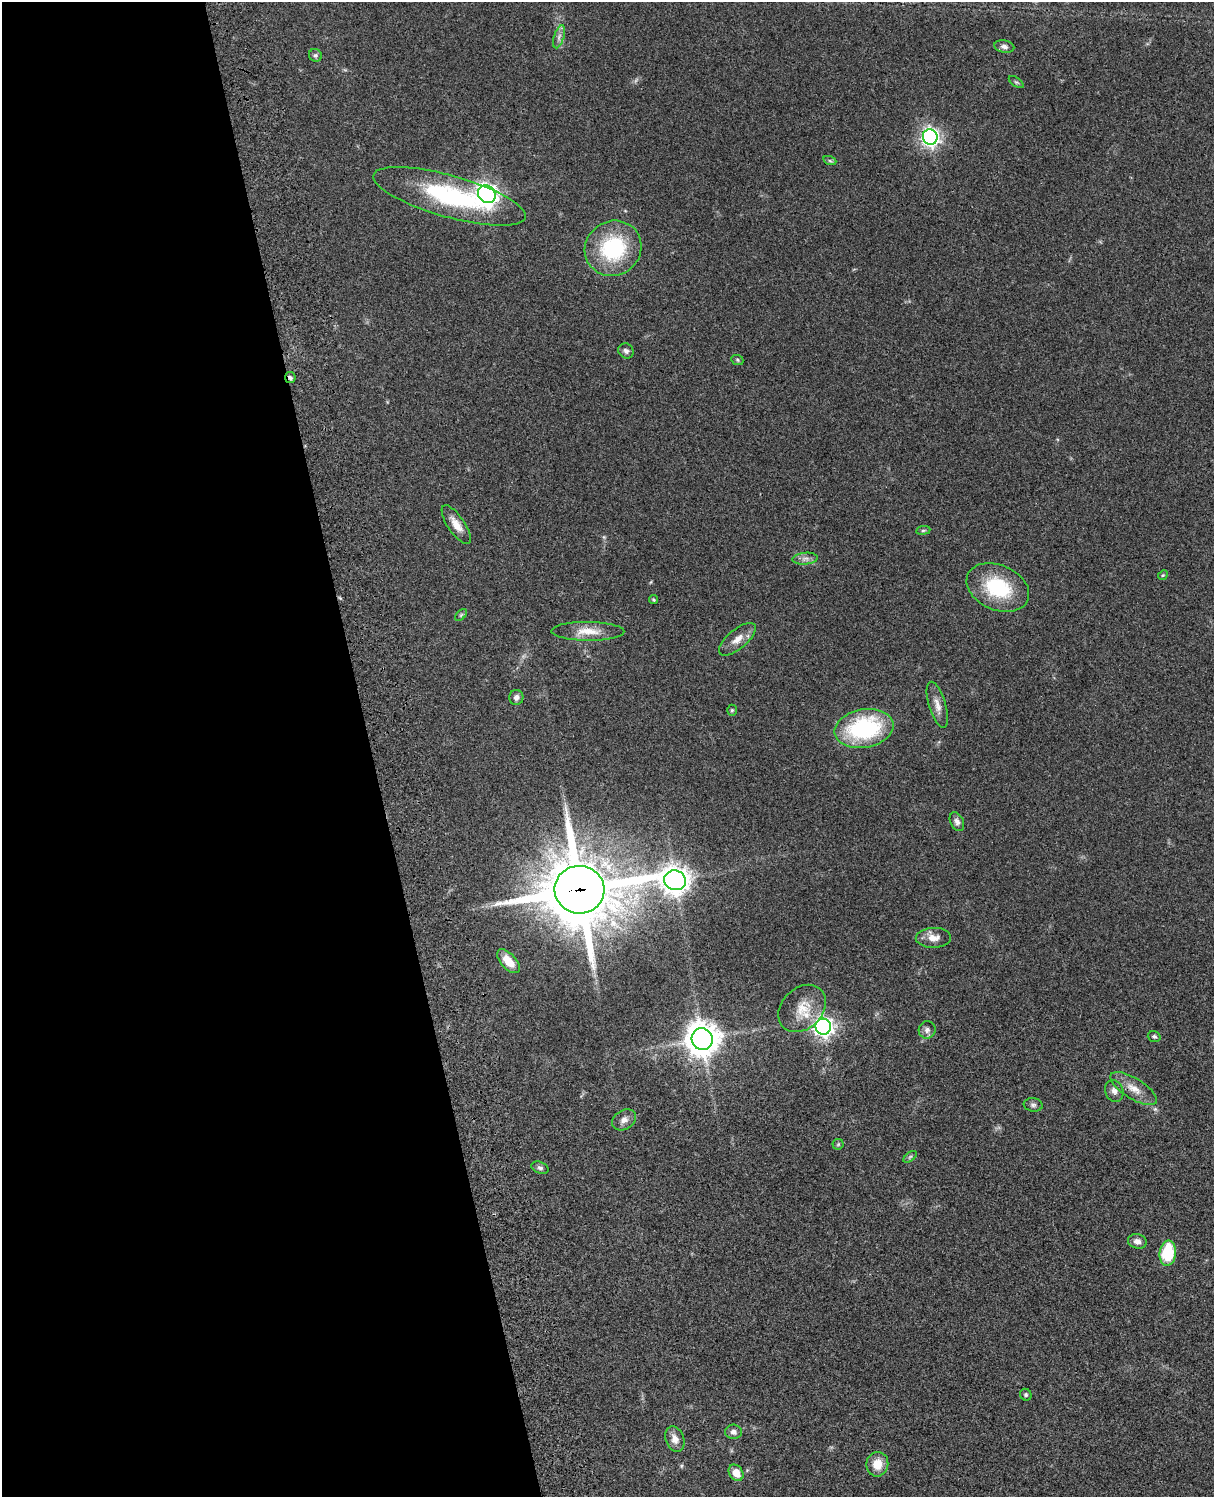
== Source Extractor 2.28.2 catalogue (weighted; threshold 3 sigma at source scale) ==
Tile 5 of 4 x 3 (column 1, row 2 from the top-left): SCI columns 121-1332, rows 1773-3267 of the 5087 x 4926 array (HDU 1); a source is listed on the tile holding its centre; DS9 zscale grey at full resolution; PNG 1216 x 1499 px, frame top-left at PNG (2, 2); each listed source drawn as its Kron ellipse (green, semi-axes under 4 px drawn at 4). Shown black and unused: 31% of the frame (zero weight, under 3 of 4 exposures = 6% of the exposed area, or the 3 px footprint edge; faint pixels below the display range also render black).
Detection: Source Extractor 2.28.2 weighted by HDU 2 'WHT'; one run over the whole footprint, this tile lists its part. Background 0.0787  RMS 0.0058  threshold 0.026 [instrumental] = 3 sigma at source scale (4.5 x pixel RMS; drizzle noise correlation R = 1.50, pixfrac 1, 0.05/0.05 arcsec/px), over >= 5 px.
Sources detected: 50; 1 inside a brighter listed object's ellipse — not listed separately; the other 49 listed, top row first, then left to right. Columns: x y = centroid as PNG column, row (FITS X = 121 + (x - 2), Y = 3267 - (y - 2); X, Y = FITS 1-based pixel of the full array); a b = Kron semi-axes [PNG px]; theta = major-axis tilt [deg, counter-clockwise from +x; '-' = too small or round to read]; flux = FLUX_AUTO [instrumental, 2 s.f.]
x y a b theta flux
559 37 12 5 73 2.3
1004 47 10 6 -10 2.1
315 55 7 6 - 1.3
1016 82 8 4 -35 1
930 137 8 7 - 270
830 161 7 4 -19 1
487 194 9 8 - 400
449 196 79 21 -16 72
613 248 29 27 34 47
626 351 8 7 - 1.8
737 360 6 5 - 0.83
290 378 5 5 - 1.4
456 525 22 8 -56 6.2
923 530 7 4 8 0.88
805 559 12 6 5 2.6
1163 575 5 4 - 0.65
998 587 33 22 -23 36
653 600 4 4 - 0.82
461 615 7 4 45 0.97
588 631 36 9 0 9.9
737 639 22 9 40 6.2
516 697 7 7 - 2.3
937 705 24 8 -73 5.2
732 710 5 4 - 0.83
864 728 30 19 10 65
957 822 10 6 -64 2.3
675 880 11 9 -19 680
579 890 25 24 - 4800
933 938 17 10 1 5.5
509 961 14 7 -48 8.7
802 1008 27 20 45 13
823 1027 8 7 - 310
927 1030 9 8 - 2.4
1154 1037 6 5 - 1.3
702 1039 11 10 - 1000
1134 1089 26 10 -32 7.6
1114 1091 11 9 -68 2.6
1033 1105 9 6 -8 1.6
624 1120 13 9 33 3.5
838 1144 5 5 - 0.72
910 1157 8 4 37 1
540 1168 9 5 -21 1.4
1137 1241 9 7 -15 3
1168 1253 12 8 83 28
1026 1395 6 5 - 1
733 1432 8 7 - 2.3
675 1439 13 9 -71 4.8
877 1464 12 11 - 8.1
736 1473 9 6 -54 6.9
Overlapping masked pixels (flux is a lower limit): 2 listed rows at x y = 290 378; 579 890